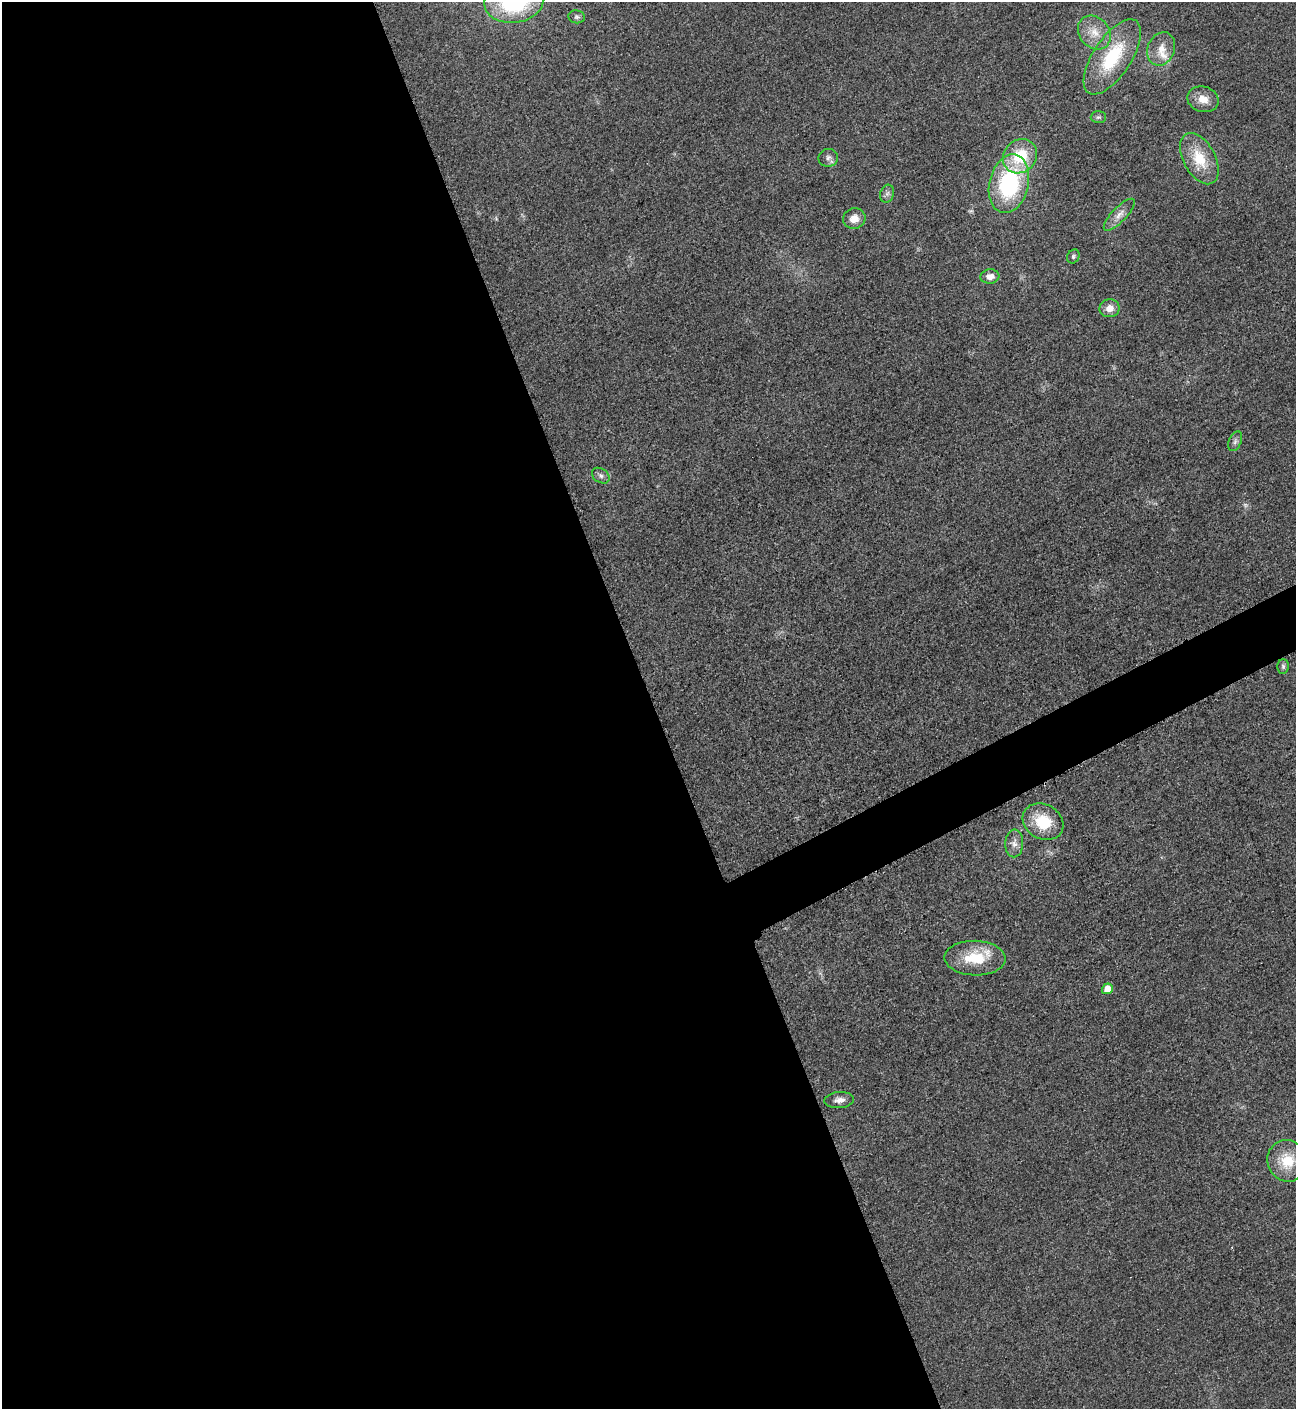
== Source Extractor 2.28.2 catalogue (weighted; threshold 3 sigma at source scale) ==
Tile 9 of 4 x 4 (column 1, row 3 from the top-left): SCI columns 298-1591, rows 1420-2826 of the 5640 x 5651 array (HDU 1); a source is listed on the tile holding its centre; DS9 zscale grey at full resolution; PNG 1298 x 1411 px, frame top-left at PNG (2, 2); each listed source drawn as its Kron ellipse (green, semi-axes under 4 px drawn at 4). Shown black and unused: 53% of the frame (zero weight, under 3 of 5 exposures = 1% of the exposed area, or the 3 px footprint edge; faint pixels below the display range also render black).
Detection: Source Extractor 2.28.2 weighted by HDU 2 'WHT'; one run over the whole footprint, this tile lists its part. Background 0.0189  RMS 0.005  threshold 0.0227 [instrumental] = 3 sigma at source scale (4.5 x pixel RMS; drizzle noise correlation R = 1.50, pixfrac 1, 0.05/0.05 arcsec/px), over >= 5 px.
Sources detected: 28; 1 too faint to see at this stretch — neither listed nor drawn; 1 inside a brighter listed object's ellipse — not listed separately; the other 26 listed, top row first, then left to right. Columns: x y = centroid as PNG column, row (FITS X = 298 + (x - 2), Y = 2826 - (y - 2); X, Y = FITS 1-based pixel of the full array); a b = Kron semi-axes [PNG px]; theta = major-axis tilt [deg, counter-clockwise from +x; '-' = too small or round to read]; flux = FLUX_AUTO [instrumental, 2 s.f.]
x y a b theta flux
514 2 29 21 6 58
577 17 8 6 -8 1.4
1094 33 18 15 -50 9
1161 49 17 13 69 7.1
1112 57 43 19 56 35
1203 99 16 12 -14 6.5
1098 117 8 6 2 1.2
1020 156 18 16 46 21
828 158 10 9 - 2.4
1199 159 28 16 -61 17
1009 184 30 19 76 60
887 194 9 6 73 1.8
1119 215 21 7 46 4.4
854 218 11 10 - 5.4
1073 256 7 6 - 1.1
990 276 9 7 5 3.8
1109 308 10 9 - 4.6
1235 441 10 6 67 1.6
601 476 9 7 -34 1.9
1283 666 7 5 -89 1.1
1043 822 21 17 -30 19
1014 843 14 9 89 3.5
975 958 30 17 -1 21
1107 989 5 5 - 6.6
839 1100 15 8 3 3.2
1288 1161 21 20 - 13
Isophote crosses this tile's border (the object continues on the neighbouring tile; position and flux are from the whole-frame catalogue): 1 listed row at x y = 514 2